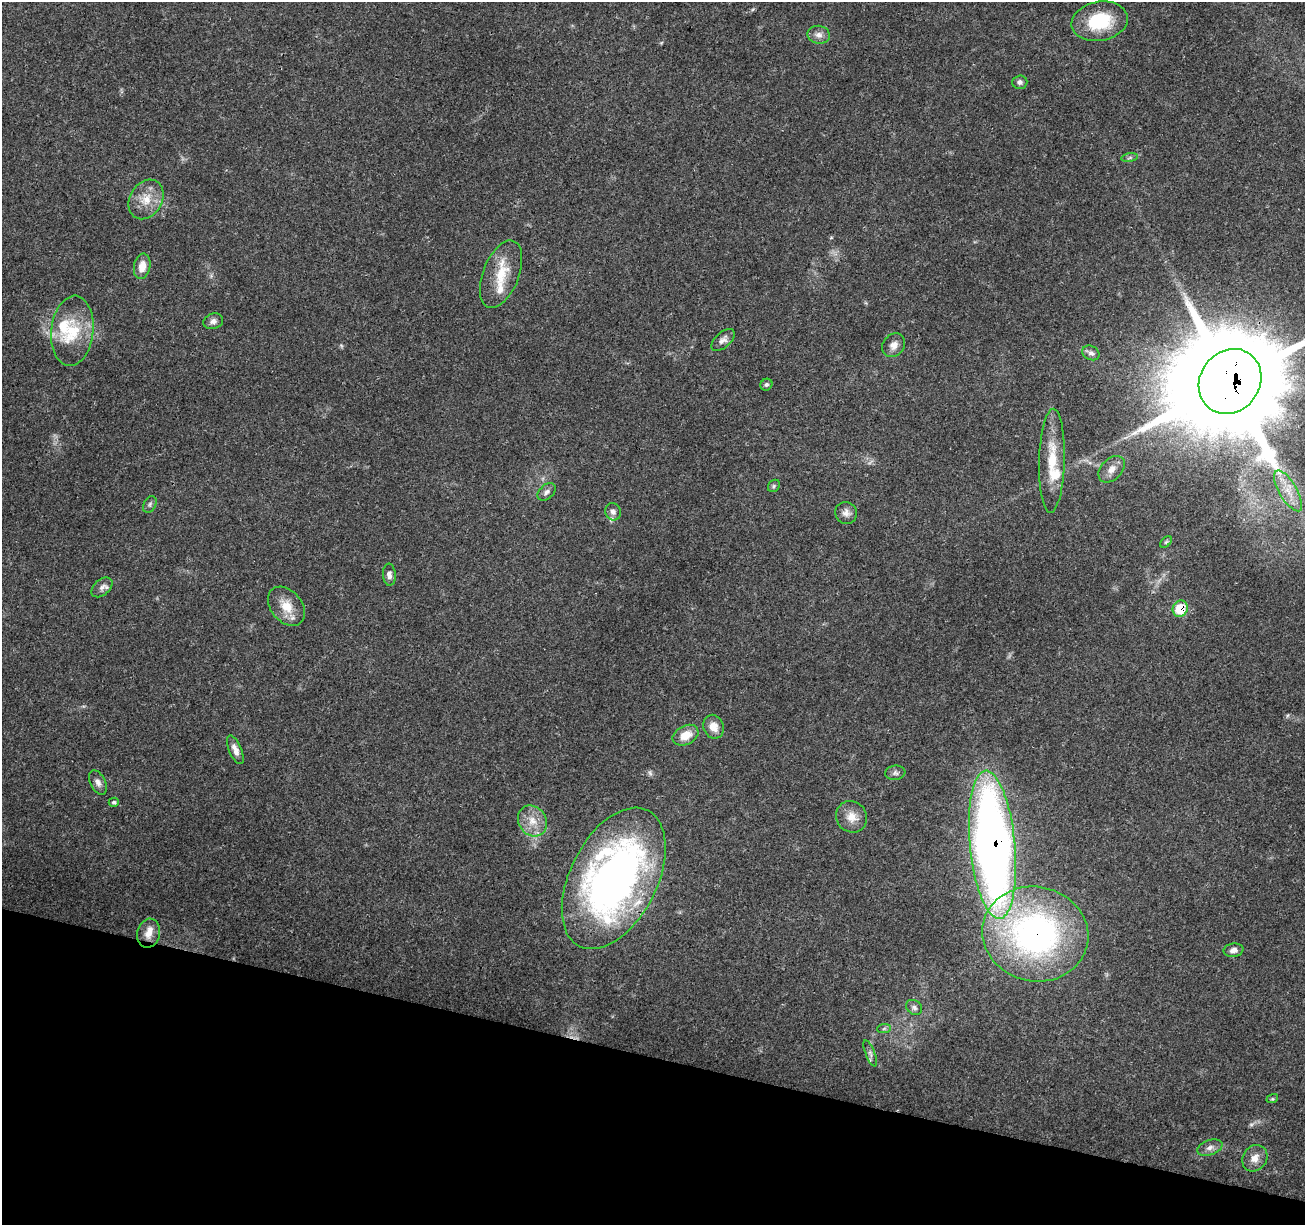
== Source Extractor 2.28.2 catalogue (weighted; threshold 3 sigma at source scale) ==
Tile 15 of 4 x 4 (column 3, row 4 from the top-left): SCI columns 2617-3919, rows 285-1507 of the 5222 x 5397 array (HDU 1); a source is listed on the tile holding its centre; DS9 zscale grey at full resolution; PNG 1307 x 1227 px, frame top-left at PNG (2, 2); each listed source drawn as its Kron ellipse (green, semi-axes under 4 px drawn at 4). Shown black and unused: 14% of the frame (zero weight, under 3 of 4 exposures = <1% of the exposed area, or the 3 px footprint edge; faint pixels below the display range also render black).
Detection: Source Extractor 2.28.2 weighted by HDU 2 'WHT'; one run over the whole footprint, this tile lists its part. Background 0.0493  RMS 0.0061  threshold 0.0273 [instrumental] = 3 sigma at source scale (4.5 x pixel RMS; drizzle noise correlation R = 1.50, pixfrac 1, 0.0396/0.0396 arcsec/px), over >= 5 px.
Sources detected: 51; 5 inside a brighter listed object's ellipse — not listed separately; the other 46 listed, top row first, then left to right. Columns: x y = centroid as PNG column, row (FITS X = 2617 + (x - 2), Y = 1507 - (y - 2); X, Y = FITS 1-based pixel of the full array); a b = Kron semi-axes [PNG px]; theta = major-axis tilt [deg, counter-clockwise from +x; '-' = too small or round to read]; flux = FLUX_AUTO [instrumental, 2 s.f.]
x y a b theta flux
1100 21 28 19 11 30
819 35 11 9 -9 3.5
1020 82 7 6 - 1.9
1130 158 8 4 9 1.2
146 199 21 16 58 12
142 266 13 8 78 6.7
501 274 35 18 69 19
213 321 10 7 17 2.7
72 331 35 21 84 25
723 340 14 7 43 3.2
894 345 13 10 50 4.2
1091 353 9 7 -28 2.1
1230 381 34 30 54 15000
766 385 6 5 - 1.2
1052 461 52 13 88 21
1112 469 15 10 46 5.1
774 486 7 5 49 1.1
1288 491 23 8 -59 10
547 492 10 7 41 2.3
150 504 9 6 60 1.6
613 512 9 7 -66 2.3
846 513 11 10 - 3.5
1166 542 7 4 45 0.93
389 575 11 6 -86 2.7
102 587 12 8 41 3
286 606 22 15 -49 12
1180 609 8 7 - 20
714 727 12 10 -68 6.5
685 735 13 9 27 9.1
235 750 15 6 -67 4.2
895 773 10 7 7 2.1
98 782 13 7 -64 3.1
114 802 5 4 - 1
852 817 16 15 - 7.8
532 821 16 13 -56 9.5
992 845 74 22 -84 560
614 878 76 43 63 310
149 933 15 11 76 5.9
1035 934 53 47 -13 200
1233 950 10 6 9 3.1
914 1007 8 7 - 2
884 1029 7 4 2 1.1
870 1053 14 4 -68 2
1272 1099 6 4 17 0.83
1210 1148 13 7 20 3.4
1255 1158 14 12 53 5.7
Overlapping masked pixels (flux is a lower limit): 5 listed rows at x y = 1230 381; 1180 609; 992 845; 614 878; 1035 934
Isophote crosses this tile's border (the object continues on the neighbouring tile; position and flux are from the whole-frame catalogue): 1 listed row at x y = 1230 381